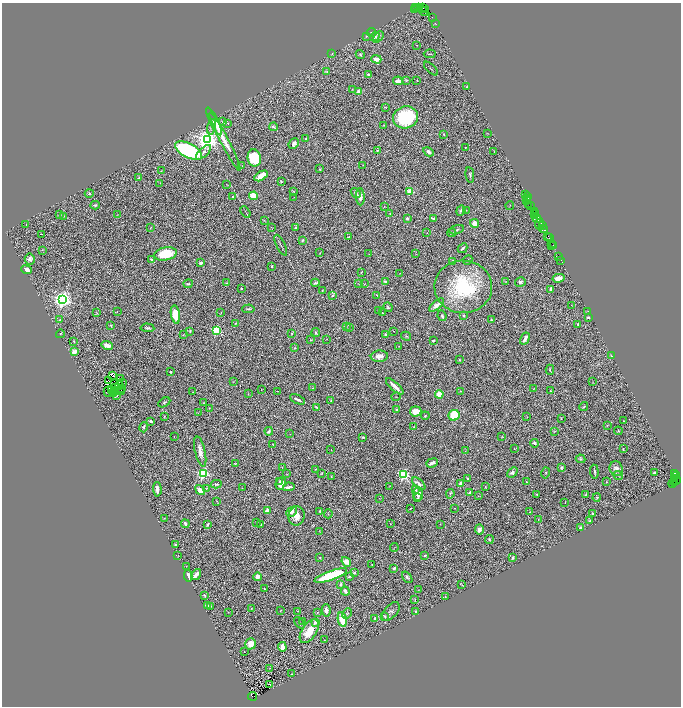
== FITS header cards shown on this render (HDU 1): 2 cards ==
NAXIS1  =                 1357
NAXIS2  =                 1408

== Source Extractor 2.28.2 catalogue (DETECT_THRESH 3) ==
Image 1357 x 1408 px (HDU 1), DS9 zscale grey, zoomed out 1/2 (1 PNG px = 2 x 2 image px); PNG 683 x 708 px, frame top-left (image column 1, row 1407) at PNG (2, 3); each listed source drawn as its Kron ellipse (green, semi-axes under 4 px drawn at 4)
Background 1.63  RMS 0.056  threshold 0.167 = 3 sigma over >= 5 px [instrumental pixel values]
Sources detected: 451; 80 cannot appear on this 1/2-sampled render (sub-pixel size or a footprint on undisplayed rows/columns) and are neither listed nor drawn; the other 371 listed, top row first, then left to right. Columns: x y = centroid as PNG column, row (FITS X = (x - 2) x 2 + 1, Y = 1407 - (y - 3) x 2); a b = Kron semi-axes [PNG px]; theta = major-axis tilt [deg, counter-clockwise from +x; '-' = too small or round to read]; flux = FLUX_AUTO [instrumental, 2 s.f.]
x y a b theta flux
416 7 2 2 - 200
418 8 4 1 - 210
423 8 3 2 - 310
415 9 3 1 - 86
425 9 3 1 - 94
424 12 4 2 - 430
432 17 2 1 - 49
435 23 3 2 - 6.3
371 33 4 2 - 8.2
366 36 2 2 - 3.4
375 37 5 3 - 28
378 37 6 4 48 29
417 45 2 1 - 2.6
332 54 2 2 - 5.1
360 54 5 3 - 13
430 54 6 2 -5 9.7
376 59 5 3 - 70
431 69 9 1 -45 8.1
327 71 3 3 - 9.2
369 75 4 3 - 24
407 80 3 3 - 6.7
398 81 4 3 - 82
417 81 2 2 - 5.2
467 87 3 2 - 5.8
352 89 2 2 - 6.3
359 92 3 2 - 140
385 107 3 2 - 7.5
405 117 13 10 20 780
214 121 15 2 -63 190
223 122 4 3 - 11
227 123 3 3 - 8.7
384 125 2 1 - 4.7
211 127 8 4 77 23
273 127 4 3 - 19
488 133 3 3 - 4.1
444 134 3 2 - 8.7
306 139 4 3 - 21
207 140 4 4 - 9900
225 142 33 3 -63 400
294 144 6 4 47 48
466 147 2 2 - 5.2
189 151 15 7 -27 1700
377 151 4 3 - 10
203 152 9 4 43 38
428 152 5 4 - 39
494 152 2 1 - 2.9
254 158 8 6 -81 520
363 165 3 2 - 3.5
242 166 3 2 - 4.8
320 169 3 2 - 9
161 171 4 2 - 6.6
470 175 8 3 -80 17
261 176 7 3 31 200
139 178 3 2 - 8.5
281 181 2 2 - 13
160 183 3 2 - 4.6
226 184 2 1 - 3
293 191 4 2 - 6.4
410 191 3 2 - 350
89 193 4 3 - 14
356 193 5 3 - 30
526 194 2 1 - 63
233 196 3 2 - 10
253 196 4 3 - 390
294 197 2 1 - 2.6
360 197 8 4 -87 68
527 197 2 1 - 58
528 198 3 2 - 130
527 201 2 1 - 40
528 204 2 1 - 120
95 205 4 4 - 14
510 205 4 2 - 6
531 205 2 2 - 98
384 206 2 2 - 3.6
461 210 5 3 - 16
466 210 2 1 - 4.7
246 212 6 1 -60 8.1
535 212 4 2 - 81
390 213 3 2 - 6.1
536 213 2 1 - 73
117 214 3 2 - 3.9
534 214 2 1 - 350
60 215 3 3 - 18
64 216 2 2 - 4.7
407 218 3 3 - 13
433 218 4 2 - 21
536 218 5 3 - 520
264 220 4 2 - 6.3
475 223 4 4 - 76
26 224 3 2 - 5.7
540 224 5 3 - 490
542 226 2 2 - 32
271 227 3 1 - 3.4
150 228 3 1 - 4.5
295 228 3 2 - 12
543 228 4 2 - 220
456 230 7 4 17 20
544 230 2 2 - 190
427 233 2 2 - 7.5
452 233 4 3 - 10
41 234 2 1 - 36
547 236 3 1 - 60
349 237 3 2 - 8.2
549 238 2 1 - 39
303 240 4 3 - 17
552 243 2 1 - 130
281 245 11 2 -64 17
551 245 2 1 - 92
553 245 2 1 - 43
463 248 5 2 - 21
42 250 3 2 - 6.9
320 253 2 2 - 5.5
165 254 11 6 11 370
369 254 2 2 - 3.7
416 254 3 2 - 5.1
558 256 3 1 - 84
30 259 5 5 - 41
151 259 4 3 - 17
468 260 5 2 - 10
561 260 3 1 - 54
453 261 3 2 - 18
201 263 4 3 - 27
272 267 3 2 - 11
27 270 5 4 - 77
361 272 3 2 - 7.1
400 273 2 1 - 3.9
558 278 6 3 12 110
385 282 3 3 - 25
506 282 2 2 - 3.3
520 282 5 4 - 26
227 283 2 2 - 6.7
315 283 4 3 - 24
188 284 4 3 - 11
359 284 4 3 - 12
364 284 3 2 - 6.4
463 287 29 26 -1 970
241 288 2 2 - 15
551 289 3 2 - 18
322 290 2 2 - 6.7
332 295 4 3 - 12
377 295 3 2 - 5.5
63 300 4 4 - 7100
437 305 9 4 40 72
571 305 4 1 - 4.2
388 307 5 3 - 15
248 309 6 2 4 14
378 310 2 1 - 4.3
117 312 2 2 - 3.6
588 312 3 2 - 4.6
97 313 3 1 - 5
221 313 4 1 - 5.4
382 313 3 2 - 6.2
175 314 9 4 -80 210
463 315 4 3 - 16
442 316 5 3 - 24
588 318 4 3 - 16
60 320 3 3 - 13
491 320 2 2 - 17
235 323 3 2 - 6.5
578 324 2 2 - 19
111 326 3 2 - 12
347 326 3 2 - 4.9
147 328 7 3 -4 26
350 328 3 2 - 6.7
216 330 3 3 - 1000
190 331 3 2 - 11
394 331 3 2 - 5.4
292 333 3 2 - 7.2
316 333 4 2 - 15
60 334 4 3 - 9
385 334 3 3 - 16
183 335 3 2 - 6.2
406 336 5 2 - 9.4
327 339 2 1 - 2.7
525 339 6 3 61 40
311 340 3 2 - 5.9
74 341 4 2 - 6.2
433 341 3 2 - 18
107 346 6 3 -17 66
398 346 2 1 - 3.1
295 348 3 2 - 8.3
74 352 3 3 - 130
379 356 8 5 5 79
611 356 3 2 - 7.6
459 360 3 3 - 7.6
550 370 5 3 - 15
171 372 2 2 - 14
113 376 2 1 - 1
121 378 3 1 - 6.6
109 381 2 1 - 5.6
233 381 2 1 - 4.1
592 381 2 1 - 2.2
122 383 3 1 - 4.5
114 384 2 1 - 3.7
119 385 2 1 - 1.4
395 386 11 3 -42 76
116 387 2 2 - 6.5
122 388 3 1 - 3.2
313 388 3 2 - 9.2
533 389 3 2 - 6.1
115 390 2 1 - 1.4
261 390 2 1 - 2.7
108 391 5 2 - 2.6
112 391 2 1 - 0.5
278 391 2 1 - 4.8
460 391 3 2 - 4.6
551 391 3 2 - 5.1
122 392 4 2 - 12
193 392 3 2 - 6.3
113 393 2 1 - 3.1
248 394 3 2 - 3.8
439 394 4 4 - 140
117 395 2 1 - 4.1
396 397 4 2 - 5.6
297 399 8 2 -26 31
331 400 3 2 - 7.5
164 402 6 2 30 16
204 403 3 2 - 6.9
317 407 4 2 - 15
584 407 4 3 - 17
209 408 3 3 - 6.5
397 409 4 3 - 15
416 411 6 5 - 100
198 413 3 2 - 6
454 415 5 5 - 280
164 416 3 2 - 6.4
425 416 4 3 - 11
527 417 2 2 - 3
561 419 2 2 - 5.8
151 421 4 2 - 24
624 421 3 2 - 5.7
607 425 3 2 - 4.9
414 426 3 2 - 4.8
144 427 5 3 - 20
269 431 4 2 - 15
555 431 3 2 - 5
618 431 4 2 - 8.4
290 434 2 1 - 2.2
174 437 2 2 - 4
363 437 3 2 - 9.9
502 437 3 3 - 6.8
534 443 4 3 - 16
273 444 3 2 - 5
514 449 2 2 - 4
623 449 3 2 - 13
331 450 2 1 - 2.9
200 451 15 5 -77 95
465 451 3 2 - 6.5
581 459 5 4 - 13
235 463 3 2 - 6.5
432 463 6 3 23 46
282 467 3 2 - 6.3
561 467 3 2 - 15
315 469 2 2 - 3.3
616 469 7 6 - 48
512 472 6 4 41 33
594 472 7 2 -83 18
655 472 2 2 - 19
322 473 3 2 - 5.7
546 473 5 3 - 11
674 473 2 1 - 1300
203 474 3 3 - 1400
287 474 2 1 - 4.3
403 474 3 3 - 1600
331 476 3 2 - 5.3
618 476 5 2 - 8.2
676 476 3 1 - 71
468 478 4 3 - 19
675 478 3 1 - 550
676 480 4 3 - 310
279 481 2 2 - 19
526 482 2 2 - 7
606 482 3 2 - 4
281 483 6 5 - 99
461 483 4 3 - 37
672 483 4 2 - 340
675 483 2 1 - 140
216 484 5 3 - 14
419 484 8 3 -41 54
390 486 4 2 - 6
485 486 3 2 - 5.4
289 487 6 2 11 36
206 488 4 2 - 8
242 488 2 2 - 3.7
157 489 7 3 -87 46
200 490 5 3 - 110
416 490 2 2 - 13
469 493 3 2 - 22
418 494 7 5 84 58
450 494 5 2 - 9.3
537 494 2 2 - 7.5
586 494 4 2 - 12
478 496 3 2 - 5
597 497 4 4 - 13
379 498 2 1 - 2.6
418 498 3 2 - 8.2
217 501 3 2 - 4.6
565 503 2 1 - 2.7
410 508 3 2 - 4.7
455 508 2 1 - 4.8
268 510 3 3 - 43
320 511 3 2 - 10
292 512 6 4 46 49
530 512 2 1 - 3.3
328 514 4 2 - 5.2
593 514 4 2 - 11
297 516 9 8 - 98
164 518 3 2 - 5.2
538 520 2 2 - 4.3
590 521 4 4 - 12
256 523 2 2 - 4.6
391 523 4 3 - 7.1
185 524 4 2 - 26
207 524 3 2 - 14
261 524 2 2 - 6.8
440 524 2 1 - 2.5
581 528 3 3 - 27
479 530 5 4 - 44
320 531 2 2 - 5
489 539 4 3 - 12
175 545 2 2 - 18
394 548 4 1 - 5.3
425 555 3 2 - 12
178 556 3 2 - 4.9
320 557 3 2 - 8.5
513 558 3 3 - 23
346 562 5 4 - 78
372 564 2 1 - 4.2
186 566 2 2 - 4.2
394 568 3 2 - 17
354 573 2 2 - 19
196 575 6 3 54 63
331 575 17 4 20 810
188 576 6 3 -79 60
350 576 4 2 - 15
258 577 4 3 - 78
407 577 6 3 -53 18
341 584 3 2 - 17
461 584 3 1 - 5.1
264 589 3 2 - 7.5
419 590 2 1 - 2.8
345 591 5 3 - 43
204 595 4 2 - 9.5
445 596 2 1 - 4.5
415 599 3 2 - 5.3
207 605 3 2 - 13
210 606 3 2 - 9
251 608 3 2 - 6.6
326 610 6 4 -83 40
280 611 3 3 - 7
298 611 2 1 - 3.7
416 611 2 2 - 17
228 612 3 2 - 4.7
317 612 3 2 - 6.9
391 612 11 6 47 38
347 613 5 4 - 21
385 616 4 3 - 16
375 618 3 2 - 20
342 620 7 4 -78 210
303 622 2 2 - 11
315 622 2 2 - 180
299 623 6 3 -48 19
309 631 13 7 57 210
324 640 2 2 - 3.7
251 644 6 5 - 120
282 647 5 3 - 100
244 651 2 1 - 5
270 668 2 1 - 2.8
292 674 2 1 - 4.7
269 684 2 1 - 2
253 696 4 2 - 480
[80 sub-pixel or undisplayed-footprint detections neither listed nor drawn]